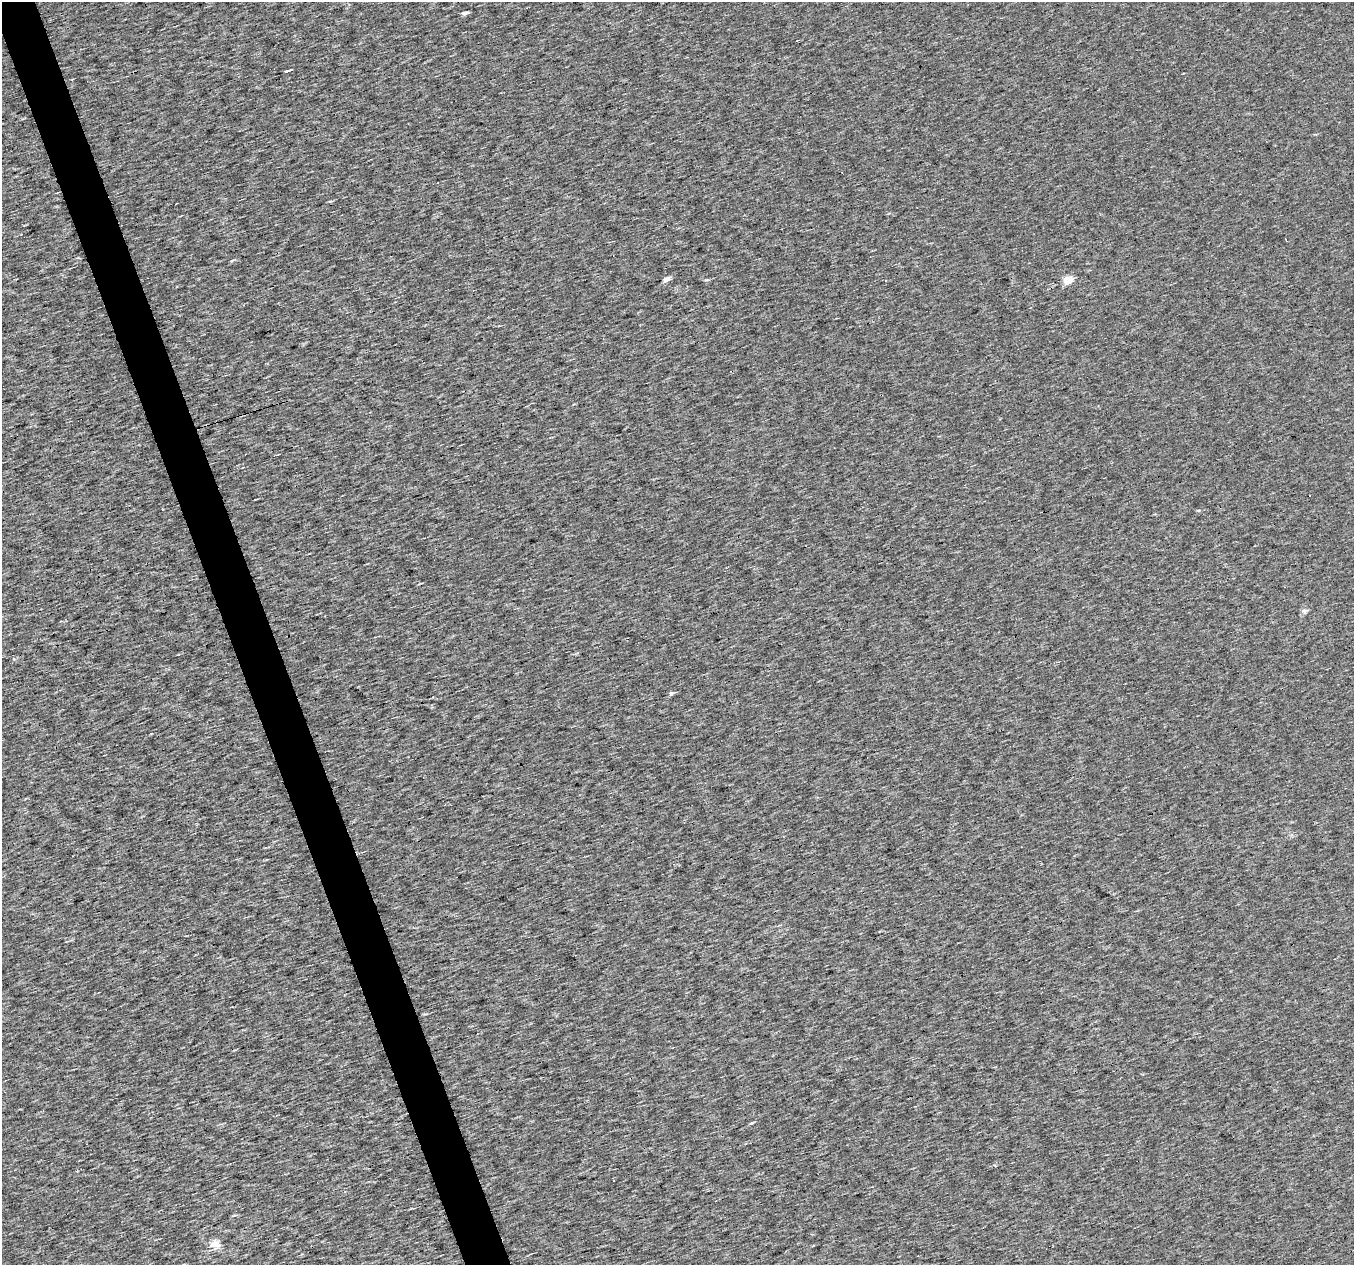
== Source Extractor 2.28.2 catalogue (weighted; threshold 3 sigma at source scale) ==
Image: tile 11 of 4 x 4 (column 3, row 3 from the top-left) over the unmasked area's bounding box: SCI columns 2703-4054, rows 1326-2588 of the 5405 x 5232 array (HDU 1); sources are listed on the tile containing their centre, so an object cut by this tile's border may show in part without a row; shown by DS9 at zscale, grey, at full resolution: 1 PNG px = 1 image px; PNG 1356 x 1267 px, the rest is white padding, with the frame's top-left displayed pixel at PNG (2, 2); no overlay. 3% of this frame is shown black and not used: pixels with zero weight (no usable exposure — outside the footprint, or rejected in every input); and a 3 px margin inside the footprint's outer edge (the drizzle kernel's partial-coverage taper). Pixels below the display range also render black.
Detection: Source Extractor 2.28.2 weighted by HDU 2 'WHT'; one run over the whole footprint, this tile lists its part. Background 0.00189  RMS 0.019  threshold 0.0866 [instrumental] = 3 sigma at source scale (4.5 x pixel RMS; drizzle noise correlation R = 1.50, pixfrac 1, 0.0396/0.0396 arcsec/px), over >= 5 px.
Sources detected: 14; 1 cosmic-ray / hot-pixel residue — not listed; the other 13 listed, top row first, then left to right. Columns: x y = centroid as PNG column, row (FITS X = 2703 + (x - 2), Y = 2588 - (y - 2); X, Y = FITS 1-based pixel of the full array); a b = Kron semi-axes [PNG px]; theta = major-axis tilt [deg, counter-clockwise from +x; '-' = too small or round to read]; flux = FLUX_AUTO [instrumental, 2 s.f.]
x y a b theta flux
465 13 5 4 - 6.9
287 71 5 2 - 2.8
330 201 6 3 19 2
1286 240 3 2 - 2
666 279 7 4 25 9.3
886 280 3 2 - 1.6
1068 280 5 5 - 58
163 509 3 3 - 2.7
1199 510 5 3 - 1.7
1304 611 8 6 12 4.8
671 693 5 5 - 3.5
752 1123 6 4 28 2.6
215 1244 14 10 3 15